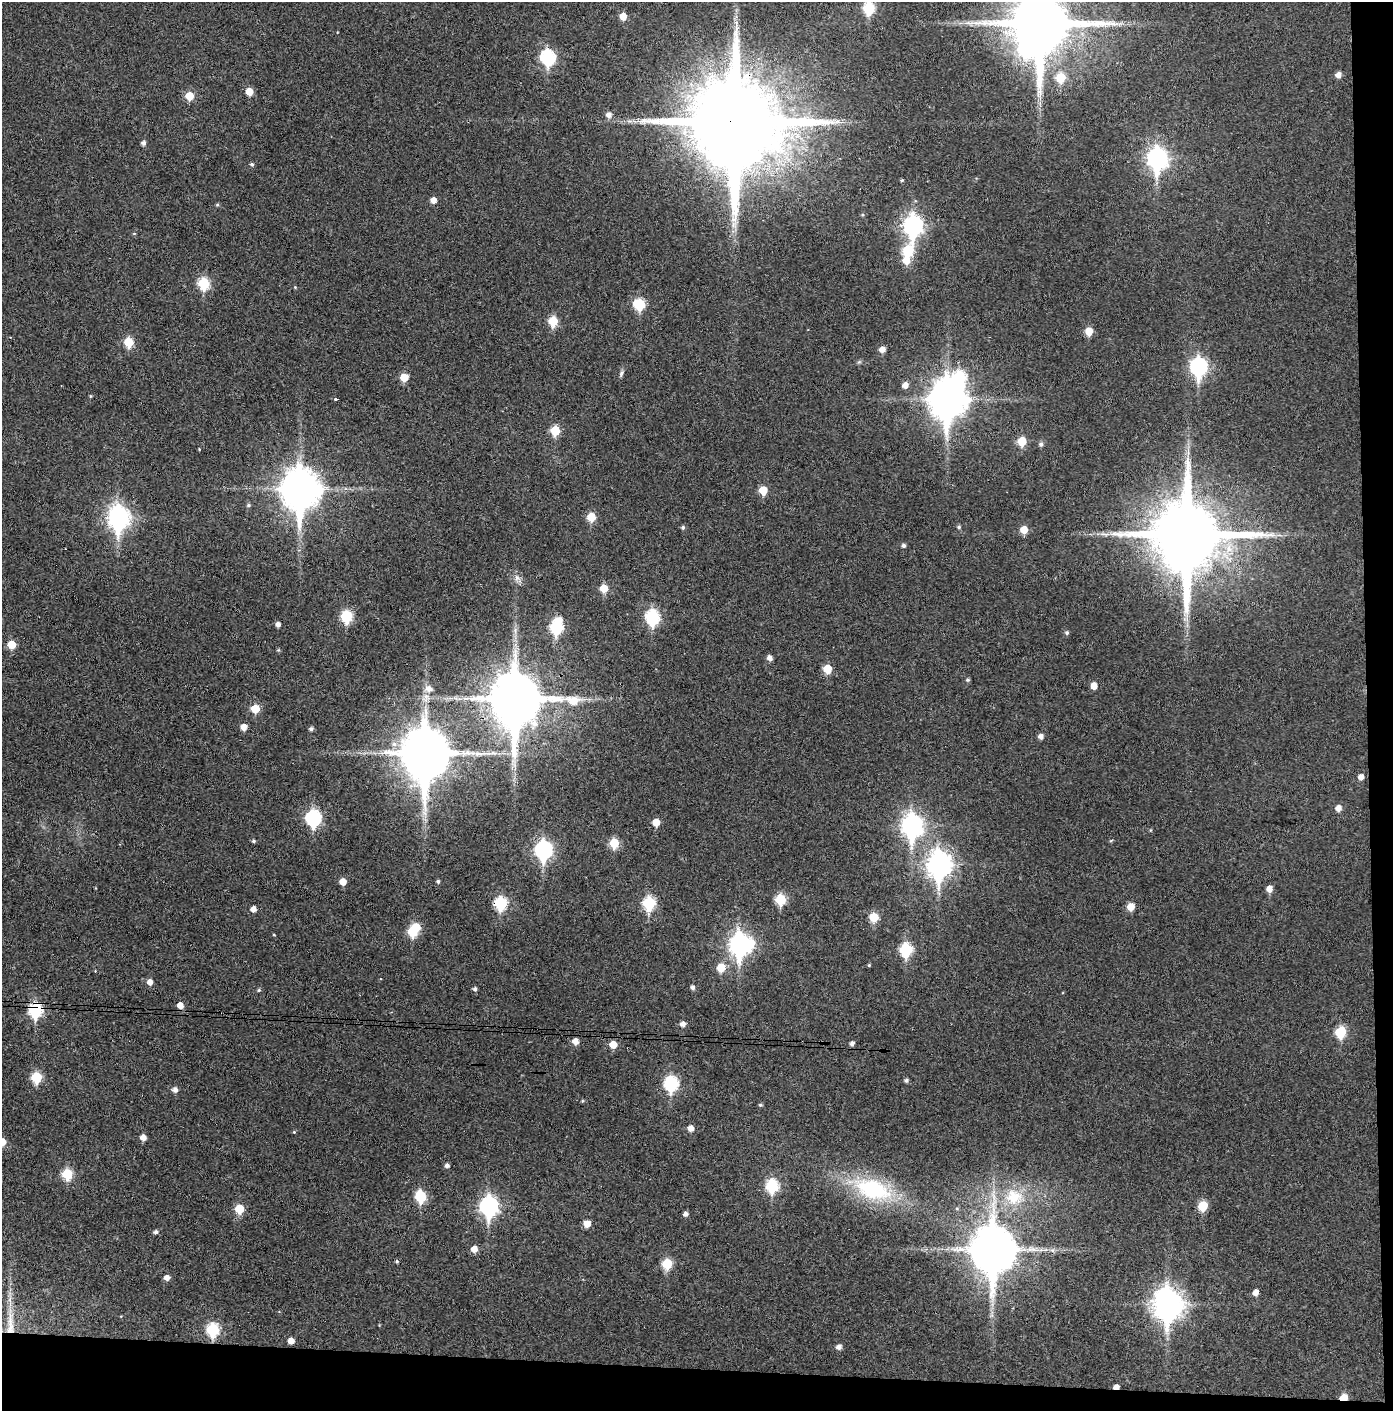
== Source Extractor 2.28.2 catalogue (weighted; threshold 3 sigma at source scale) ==
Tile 9 of 3 x 3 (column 3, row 3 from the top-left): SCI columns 2857-4247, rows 4-1412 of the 4319 x 4236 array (HDU 1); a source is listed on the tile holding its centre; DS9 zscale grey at full resolution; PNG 1395 x 1413 px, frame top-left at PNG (2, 2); no overlay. Shown black and unused: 5% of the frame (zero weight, under 3 of 4 exposures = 6% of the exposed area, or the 3 px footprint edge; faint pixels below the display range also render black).
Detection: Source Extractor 2.28.2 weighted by HDU 2 'WHT'; one run over the whole footprint, this tile lists its part. Background 0.0357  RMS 0.0051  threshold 0.023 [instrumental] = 3 sigma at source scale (4.5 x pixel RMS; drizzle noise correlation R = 1.50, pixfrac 1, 0.05/0.05 arcsec/px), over >= 5 px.
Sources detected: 147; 2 inside a brighter object's white glare — not listed; the other 145 listed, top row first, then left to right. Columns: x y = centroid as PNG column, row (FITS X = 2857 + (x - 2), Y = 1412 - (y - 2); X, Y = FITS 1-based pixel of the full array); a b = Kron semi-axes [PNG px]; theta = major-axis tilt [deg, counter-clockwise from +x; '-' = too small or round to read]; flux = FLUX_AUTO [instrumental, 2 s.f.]
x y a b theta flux
869 8 7 6 - 35
623 16 6 5 - 6.4
1040 24 20 17 75 4500
548 57 8 7 - 73
1338 75 6 5 - 2.9
1061 77 7 6 - 16
249 92 6 5 - 7.2
189 96 6 6 - 11
609 115 6 6 - 2.7
736 122 26 25 - 11000
143 143 5 5 - 1.6
1157 158 11 8 90 210
252 164 5 5 - 0.91
902 180 4 4 - 0.66
433 200 5 5 - 3.6
217 205 6 4 1 0.61
734 224 10 5 63 2.3
913 225 10 8 88 200
134 233 5 3 - 0.42
908 251 7 6 - 25
906 260 8 7 - 6.8
204 283 7 6 - 31
295 287 4 4 - 0.42
639 304 7 6 - 29
553 321 6 6 - 17
1089 331 6 5 - 8.6
129 342 6 6 - 18
882 349 6 5 - 3.1
1199 367 10 8 88 120
621 373 10 5 66 1.3
404 377 6 6 - 8.3
905 385 6 6 - 3
90 396 5 3 - 0.48
335 399 3 3 - 1.2
948 399 14 11 -90 1200
555 431 6 6 - 17
1022 441 6 6 - 13
1041 444 6 5 - 1.5
199 449 3 3 - 0.36
300 489 14 12 -89 1300
763 490 6 6 - 11
248 505 6 5 - 0.82
118 517 10 8 -89 280
591 517 6 6 - 11
683 527 5 4 - 0.97
959 527 5 5 - 0.89
1024 530 6 6 - 6.8
1105 534 16 4 -9 2.7
1187 535 21 19 -90 6100
903 545 5 5 - 1.2
517 578 9 6 -17 2.2
604 588 6 6 - 8.8
346 616 7 6 - 33
652 617 8 7 - 61
560 619 10 6 -14 2.7
1186 619 9 5 0 1.5
278 624 4 4 - 2.2
556 627 8 7 - 49
515 630 10 4 85 1.7
1067 633 5 5 - 0.95
11 644 6 5 - 11
278 650 5 5 - 0.6
770 658 5 5 - 2.6
827 669 6 6 - 11
968 680 5 5 - 0.85
1094 686 6 5 - 4.7
429 689 9 7 -2 3.2
515 699 17 16 - 3300
255 709 6 6 - 11
244 727 5 5 - 4.3
311 729 5 4 - 1.3
1041 736 5 5 - 2.4
425 753 17 14 -89 2700
1361 777 5 5 - 2.8
1338 808 6 6 - 3.3
313 818 8 7 - 79
656 822 6 5 - 7.2
912 826 11 8 -90 250
1151 830 6 4 90 0.47
253 841 5 4 - 0.86
614 843 6 6 - 16
544 850 9 8 - 130
939 864 11 9 87 390
438 881 5 4 - 0.89
343 882 5 5 - 5.2
1269 889 6 5 - 4.1
781 899 6 6 - 24
500 903 7 6 - 42
649 903 7 6 - 42
1131 907 6 6 - 6.6
253 909 5 5 - 3
874 917 6 6 - 13
413 931 7 6 - 18
274 935 4 3 - 0.38
740 944 10 9 - 270
906 950 7 7 - 41
869 965 4 4 - 0.56
721 967 6 6 - 12
150 982 6 5 - 3.1
693 987 5 4 - 1.5
475 989 5 5 - 1.2
259 990 5 4 - 0.71
180 1005 6 5 - 4.4
35 1010 8 7 - 61
683 1024 5 5 - 2.5
1341 1032 7 6 - 24
575 1041 6 5 - 3.8
852 1043 5 4 - 1.7
613 1045 6 6 - 7
36 1077 6 6 - 24
906 1080 5 4 - 1.1
671 1083 8 7 - 66
175 1090 6 5 - 2.3
582 1101 5 4 - 0.49
760 1105 5 4 - 0.72
690 1128 5 5 - 3.7
294 1132 4 3 - 0.46
143 1137 5 5 - 3.5
2 1142 6 6 - 8.3
447 1165 5 4 - 1.5
67 1174 6 6 - 24
772 1186 7 7 - 39
873 1189 47 23 -18 53
420 1197 8 6 -77 26
1014 1197 25 22 -12 21
489 1206 9 8 - 160
1203 1206 6 6 - 18
239 1209 6 6 - 16
686 1214 5 4 - 1.8
587 1223 6 5 - 5.7
156 1232 5 4 - 1.3
474 1249 6 6 - 4
993 1250 16 12 89 2100
397 1261 4 4 - 0.73
667 1264 6 6 - 21
167 1278 5 5 - 2.7
1256 1292 6 5 - 3.1
10 1300 9 4 90 1.9
1168 1304 12 10 88 630
10 1329 25 11 75 11
213 1330 7 7 - 42
291 1341 5 5 - 3.8
839 1347 6 5 - 2.2
1116 1387 5 4 - 2.7
1343 1397 6 5 - 8.5
Overlapping masked pixels (flux is a lower limit): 11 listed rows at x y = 736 122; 948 399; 1187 535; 515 699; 425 753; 500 903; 35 1010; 993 1250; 10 1329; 1116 1387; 1343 1397
Isophote crosses this tile's border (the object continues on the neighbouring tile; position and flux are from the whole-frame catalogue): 3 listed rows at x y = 869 8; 1040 24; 2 1142